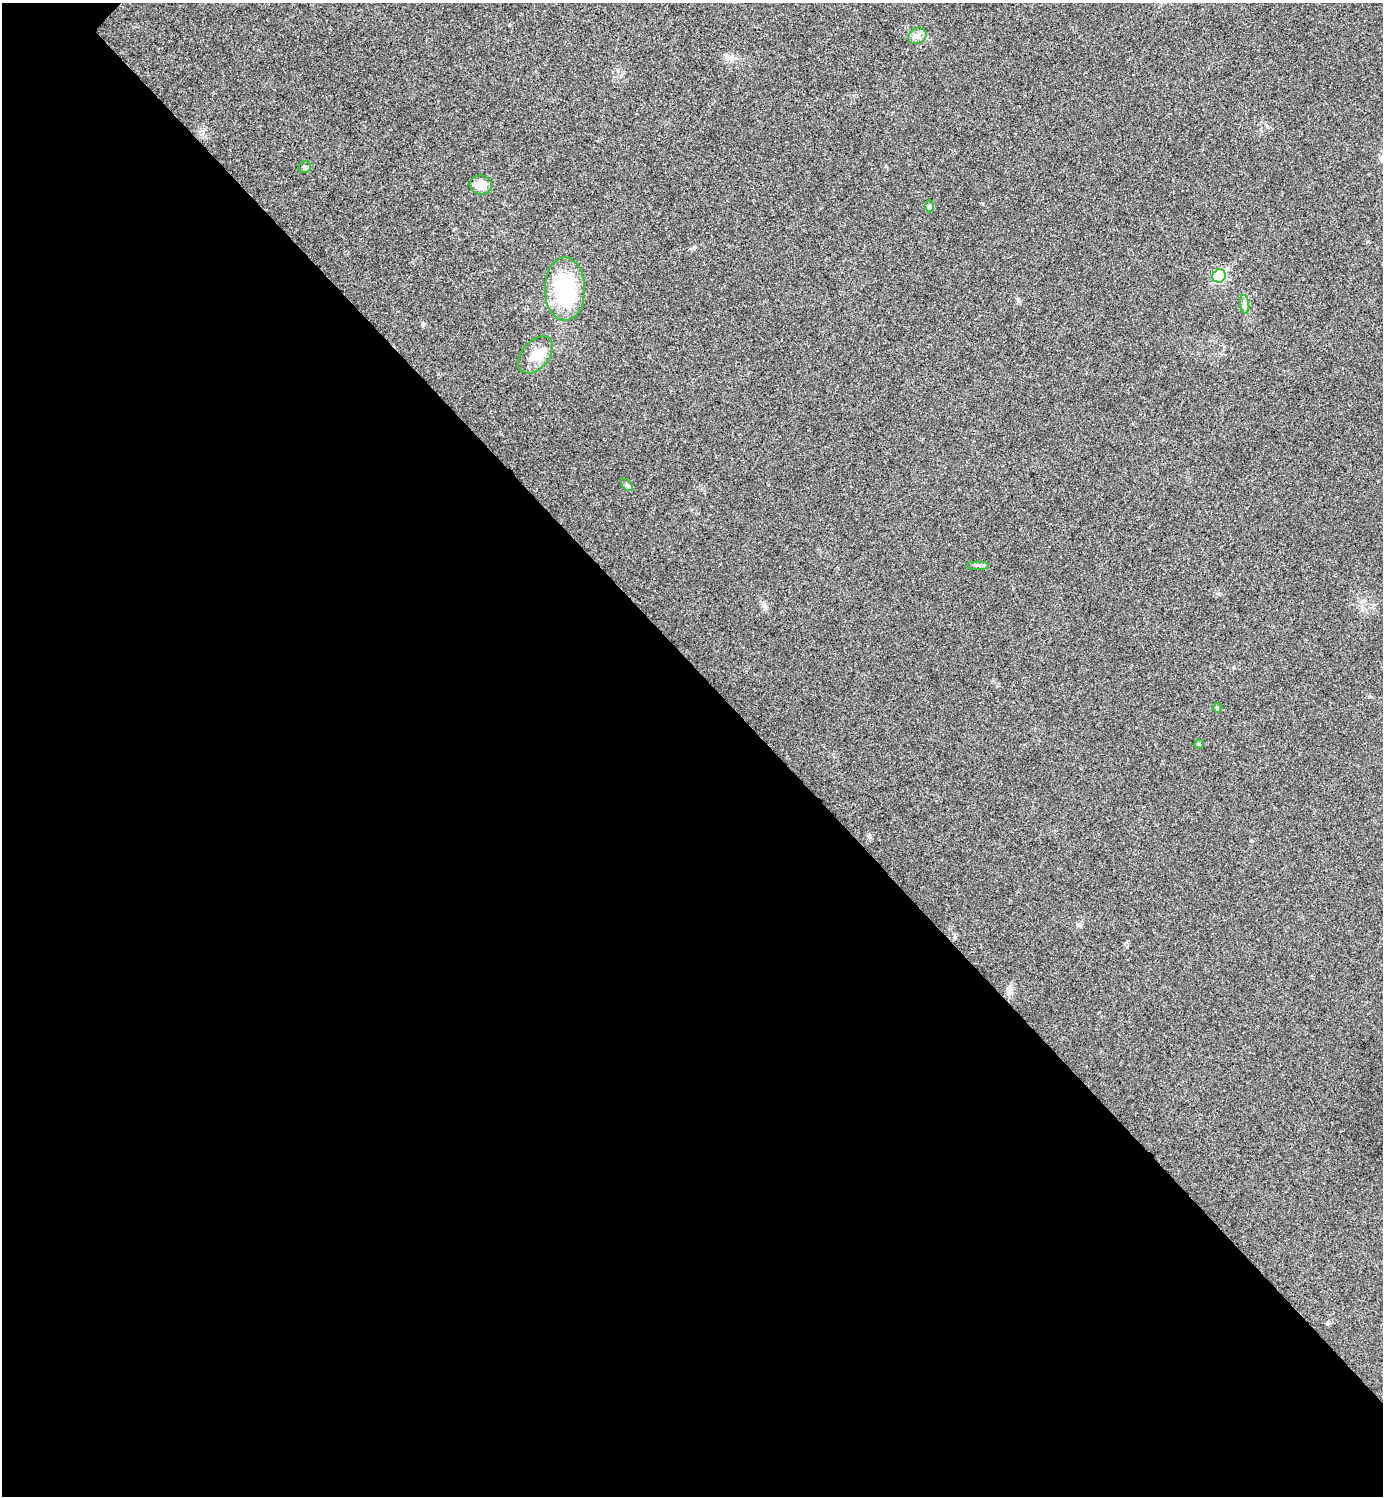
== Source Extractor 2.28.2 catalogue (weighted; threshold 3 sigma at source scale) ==
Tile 14 of 4 x 4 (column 2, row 4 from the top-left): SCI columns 1540-2920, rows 7-1500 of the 5984 x 5984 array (HDU 1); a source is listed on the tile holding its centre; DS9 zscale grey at full resolution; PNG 1385 x 1498 px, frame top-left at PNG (2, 3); each listed source drawn as its Kron ellipse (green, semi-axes under 4 px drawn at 4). Shown black and unused: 56% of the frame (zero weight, under 3 of 4 exposures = <1% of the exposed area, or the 3 px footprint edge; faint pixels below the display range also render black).
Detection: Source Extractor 2.28.2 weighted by HDU 2 'WHT'; one run over the whole footprint, this tile lists its part. Background 0.0194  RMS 0.0053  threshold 0.024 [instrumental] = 3 sigma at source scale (4.5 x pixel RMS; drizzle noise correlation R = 1.50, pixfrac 1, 0.05/0.05 arcsec/px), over >= 5 px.
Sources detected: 12; all 12 listed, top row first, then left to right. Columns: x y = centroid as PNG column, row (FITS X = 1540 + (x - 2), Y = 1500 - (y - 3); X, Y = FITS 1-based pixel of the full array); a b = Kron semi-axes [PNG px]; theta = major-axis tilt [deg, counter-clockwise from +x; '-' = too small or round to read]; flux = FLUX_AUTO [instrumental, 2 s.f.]
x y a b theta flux
917 36 9 7 29 2.5
305 167 6 5 - 1.1
481 185 11 9 -7 6.8
930 206 6 4 89 0.86
1219 276 7 6 - 47
565 289 32 20 -90 50
1245 304 9 4 -82 1.6
536 355 21 13 50 8.8
627 485 7 4 -45 0.91
978 565 11 2 0 1
1217 708 5 4 - 0.88
1199 744 5 4 - 0.65
Unlisted compact peaks at least as high as the median listed source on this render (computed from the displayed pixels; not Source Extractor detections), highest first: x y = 695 247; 423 324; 869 837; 731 58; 1079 925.